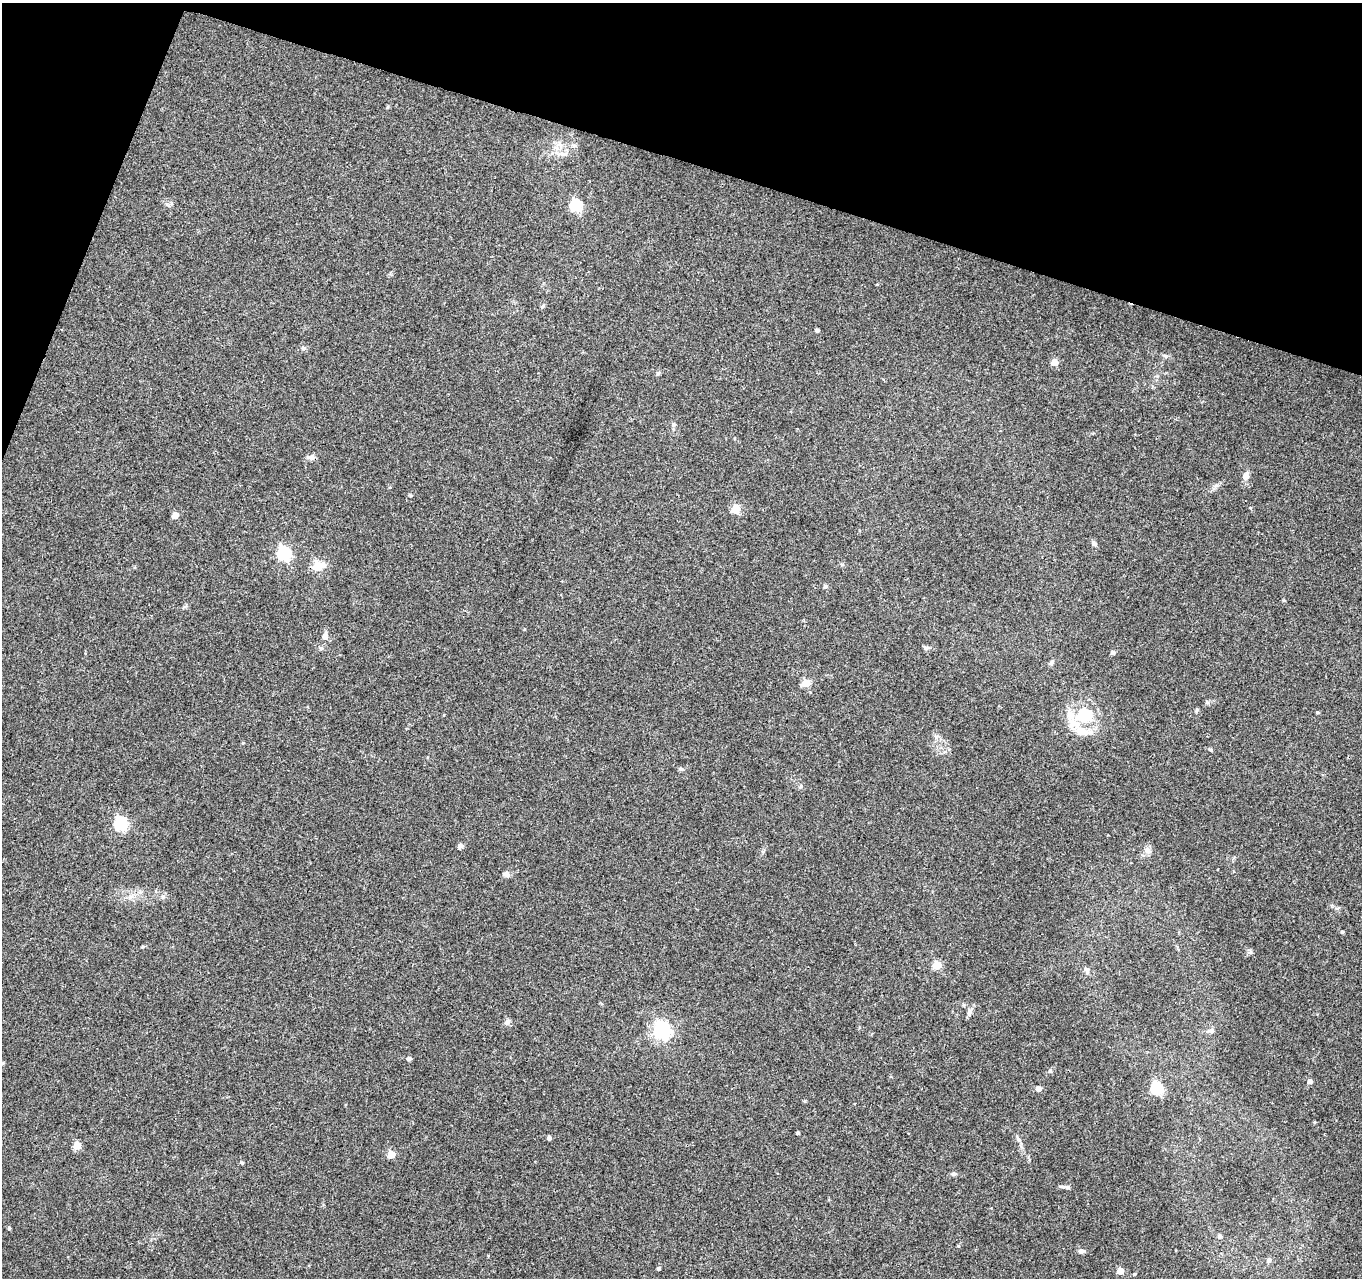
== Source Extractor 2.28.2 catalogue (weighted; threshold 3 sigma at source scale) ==
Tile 2 of 4 x 4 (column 2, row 1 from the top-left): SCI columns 1361-2720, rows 4043-5318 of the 5450 x 5597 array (HDU 1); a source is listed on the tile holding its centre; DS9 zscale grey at full resolution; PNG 1364 x 1280 px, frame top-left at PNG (2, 3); no overlay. Shown black and unused: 15% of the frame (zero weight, under 3 of 4 exposures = <1% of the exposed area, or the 3 px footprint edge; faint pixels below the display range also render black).
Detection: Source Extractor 2.28.2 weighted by HDU 2 'WHT'; one run over the whole footprint, this tile lists its part. Background 0.069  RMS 0.0045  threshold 0.0204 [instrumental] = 3 sigma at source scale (4.5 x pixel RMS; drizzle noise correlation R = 1.50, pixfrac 1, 0.0396/0.0396 arcsec/px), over >= 5 px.
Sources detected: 67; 2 inside a brighter listed object's ellipse — not listed separately; the other 65 listed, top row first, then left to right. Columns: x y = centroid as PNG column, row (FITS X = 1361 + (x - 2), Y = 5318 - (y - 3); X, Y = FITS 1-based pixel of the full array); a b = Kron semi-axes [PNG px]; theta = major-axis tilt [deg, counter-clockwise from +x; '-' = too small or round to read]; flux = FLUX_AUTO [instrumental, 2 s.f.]
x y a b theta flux
561 154 7 4 -18 1.3
576 206 6 6 - 40
543 306 5 4 - 0.75
817 330 5 4 - 0.78
303 348 7 5 -2 1
1165 356 7 4 -44 0.76
1054 362 5 5 - 6.8
674 424 6 5 - 0.75
311 457 12 7 6 1.7
1246 476 10 8 70 2.1
736 509 5 5 - 16
175 515 5 4 - 5.9
1094 543 7 6 - 1.2
284 554 6 6 - 70
318 566 7 5 14 21
825 586 5 5 - 0.87
1284 600 4 3 - 0.5
325 636 9 6 82 2.6
320 648 6 5 - 0.78
926 648 7 5 -45 0.96
1113 653 4 4 - 1.4
1052 662 8 5 63 1.1
806 683 5 5 - 14
1197 710 6 5 - 0.62
1317 712 4 4 - 0.43
1084 715 14 12 8 16
1073 723 19 15 -60 7.7
1210 750 6 4 -21 0.62
681 769 5 5 - 0.75
801 786 6 5 - 0.8
121 824 6 6 - 59
461 846 6 5 - 1.4
1147 850 9 8 - 2.1
506 874 9 7 -13 1.4
163 897 6 4 -46 0.8
1342 932 5 3 - 0.47
937 965 5 5 - 18
1087 971 10 5 -85 1.2
969 1012 11 5 90 1.5
507 1021 10 5 38 1.2
662 1030 7 6 - 150
1211 1031 8 7 - 1.5
409 1058 5 4 - 1.1
1050 1071 5 5 - 0.67
1310 1081 5 4 - 2.1
1157 1088 6 5 - 50
1038 1089 5 5 - 2.2
805 1101 5 3 - 0.43
1315 1122 5 3 - 0.37
798 1133 3 3 - 0.71
549 1138 4 4 - 1.2
1018 1139 7 4 -71 0.88
77 1146 5 5 - 10
391 1155 5 5 - 11
242 1163 5 3 - 0.53
954 1174 7 5 18 0.83
1062 1187 12 3 -10 1.1
9 1228 4 4 - 0.63
1220 1236 5 5 - 1.4
958 1246 4 4 - 0.48
1081 1251 9 5 2 1.2
1269 1260 6 5 - 1.6
659 1268 4 4 - 0.78
1120 1271 5 4 - 6.7
1134 1274 4 4 - 0.49
Unlisted compact peaks at least as high as the median listed source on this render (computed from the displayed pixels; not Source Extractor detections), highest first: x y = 1251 952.